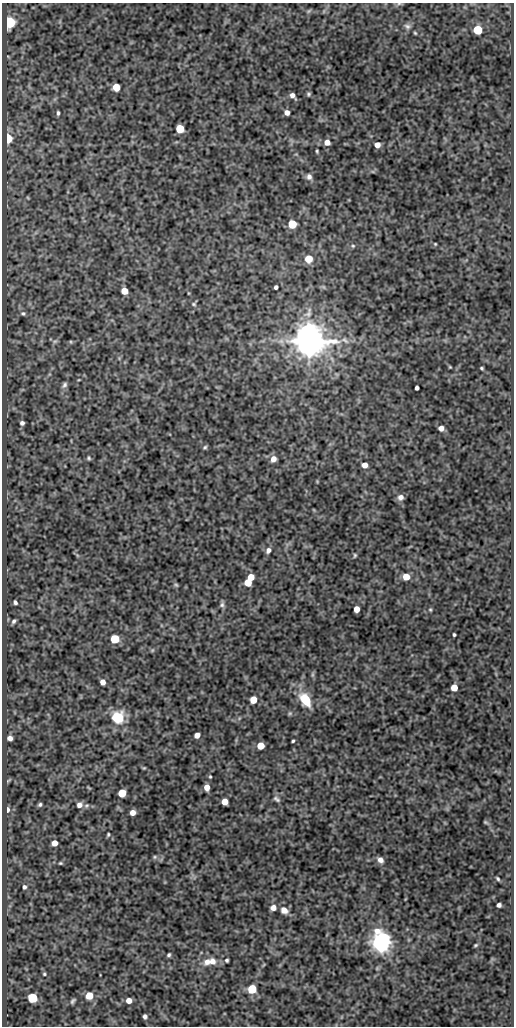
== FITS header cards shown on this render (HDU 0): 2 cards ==
NAXIS1  =                  512
NAXIS2  =                 1024

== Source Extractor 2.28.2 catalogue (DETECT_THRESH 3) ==
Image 512 x 1024 px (HDU 0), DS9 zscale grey, 1 PNG px = 1 image px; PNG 516 x 1028 px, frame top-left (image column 1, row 1024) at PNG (2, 3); no overlay
Background 81.7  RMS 0.5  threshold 1.49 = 3 sigma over >= 5 px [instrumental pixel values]
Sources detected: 98; all 98 listed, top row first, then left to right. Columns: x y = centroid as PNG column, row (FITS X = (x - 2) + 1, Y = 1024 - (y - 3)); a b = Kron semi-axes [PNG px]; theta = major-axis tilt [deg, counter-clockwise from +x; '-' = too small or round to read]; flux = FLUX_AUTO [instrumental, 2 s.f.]
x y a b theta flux
399 4 6 4 1 54
309 11 7 4 52 43
10 22 6 5 - 5200
407 26 9 7 -11 110
478 30 5 5 - 2000
415 33 5 3 - 38
116 87 5 5 - 760
308 94 5 5 - 56
292 95 6 4 -44 140
287 112 5 4 - 190
58 113 5 3 - 62
180 129 5 5 - 1400
8 138 5 4 - 2400
327 142 6 5 - 280
377 145 5 5 - 250
317 151 3 3 - 39
309 177 8 7 - 140
292 224 5 5 - 1300
435 244 4 3 - 28
353 246 5 5 - 47
309 259 7 7 - 460
276 287 4 4 - 85
124 291 5 5 - 570
194 304 5 4 - 43
23 313 7 5 -10 70
345 340 13 6 -33 170
55 341 7 4 18 55
309 341 8 8 - 100000
71 342 5 3 - 29
450 367 4 3 - 30
481 368 4 2 - 39
64 385 9 6 51 100
417 388 4 4 - 95
22 423 5 4 - 97
441 428 5 5 - 190
205 447 6 5 - 55
89 458 5 4 - 47
273 459 7 6 - 250
365 465 5 5 - 240
401 497 7 6 - 160
268 550 7 5 63 120
355 555 5 4 - 45
251 577 5 5 - 500
406 577 5 5 - 610
248 583 5 5 - 730
176 585 6 5 - 46
15 602 4 3 - 66
222 604 8 6 82 80
357 609 5 5 - 370
430 610 4 4 - 35
14 621 5 4 - 67
454 635 3 3 - 50
115 639 5 5 - 1700
153 650 6 4 70 35
103 682 5 4 - 210
454 688 5 5 - 530
253 700 5 5 - 630
305 700 13 8 -58 990
290 713 6 4 44 43
118 717 13 12 - 930
197 735 5 4 - 240
10 738 5 4 - 160
293 741 3 3 - 44
260 746 5 5 - 720
144 768 4 4 - 33
210 777 4 3 - 35
207 787 5 5 - 290
122 793 5 5 - 1100
276 799 10 5 -33 87
225 802 5 5 - 400
40 804 5 4 - 59
79 805 7 7 - 190
7 810 5 3 - 140
133 813 5 4 - 240
486 822 6 5 - 48
108 834 4 3 - 41
54 843 5 5 - 320
155 857 5 5 - 48
380 860 7 6 - 170
60 863 5 3 - 40
498 879 5 3 - 52
24 887 5 4 - 69
499 905 4 4 - 100
273 908 6 5 - 200
284 910 8 6 -32 250
381 942 7 6 - 31000
476 945 5 3 - 45
169 955 4 4 - 56
227 960 3 3 - 53
212 961 9 8 - 230
207 962 11 9 27 250
44 974 4 3 - 37
252 989 5 5 - 1800
89 995 5 5 - 770
32 998 5 5 - 2600
129 1000 5 5 - 290
73 1001 7 4 49 63
145 1016 4 4 - 88
At the frame edge (FLAGS 8, measured only in part): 1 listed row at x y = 399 4